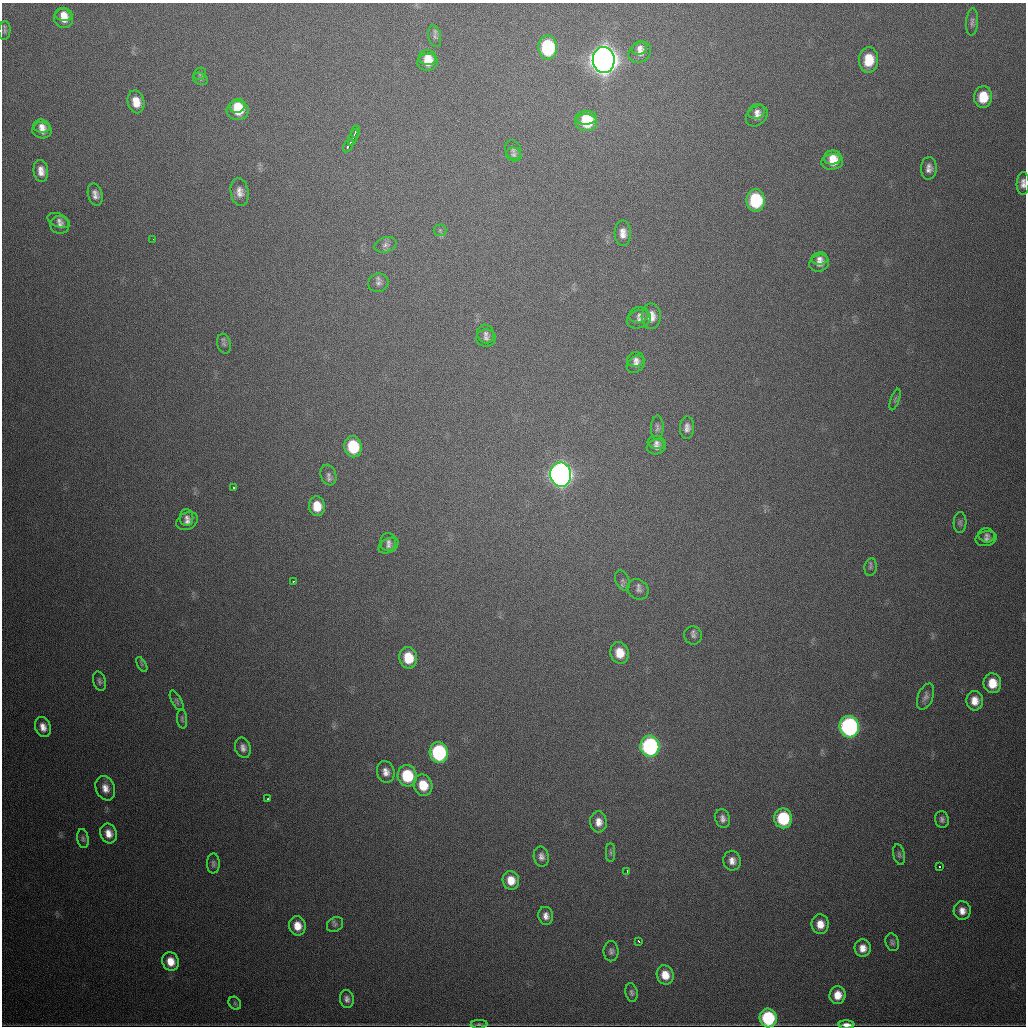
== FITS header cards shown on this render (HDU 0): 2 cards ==
NAXIS1  =                 1024
NAXIS2  =                 1024

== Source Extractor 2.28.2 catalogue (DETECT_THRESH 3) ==
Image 1024 x 1024 px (HDU 0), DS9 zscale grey, 1 PNG px = 1 image px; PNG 1028 x 1028 px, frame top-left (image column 1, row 1024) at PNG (2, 3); each listed source drawn as its Kron ellipse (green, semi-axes under 4 px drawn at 4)
Background 589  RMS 19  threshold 57.1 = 3 sigma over >= 5 px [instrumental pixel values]
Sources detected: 127; all 127 listed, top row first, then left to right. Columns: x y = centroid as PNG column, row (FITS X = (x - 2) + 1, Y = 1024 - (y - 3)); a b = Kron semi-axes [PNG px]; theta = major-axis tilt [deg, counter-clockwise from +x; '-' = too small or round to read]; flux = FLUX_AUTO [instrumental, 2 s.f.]
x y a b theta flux
63 14 9 6 -3 9.1e+03
63 19 9 9 - 1.5e+04
972 22 14 6 85 4.8e+03
5 31 9 6 84 3.4e+03
435 36 11 6 -78 4.4e+03
548 48 12 9 -86 1.2e+05
640 48 8 6 34 5.5e+03
640 53 12 9 35 9.5e+03
427 57 9 7 6 1.3e+04
604 60 13 11 -88 2.6e+06
869 60 13 9 85 3.7e+04
428 62 10 8 8 1.8e+04
200 74 7 5 47 2.7e+03
200 79 8 6 -22 3.2e+03
983 97 11 9 85 3.3e+04
136 102 11 8 -77 1.9e+04
237 106 8 7 - 2.1e+04
238 110 11 9 -3 3.2e+04
757 111 9 7 22 5.8e+03
757 116 12 9 40 9.3e+03
586 118 11 7 2 3.1e+04
586 123 11 8 0 4.5e+04
41 126 8 6 -6 6.4e+03
42 130 9 8 - 1.0e+04
355 132 6 2 68 5.1e+03
353 137 9 3 67 1.2e+04
348 146 7 3 60 6.7e+03
513 150 10 7 -69 4.2e+03
514 155 8 7 - 3.4e+03
832 157 9 7 6 1.3e+04
832 162 11 8 8 1.6e+04
929 168 11 8 86 7.9e+03
41 171 11 7 -83 1.1e+04
1023 183 11 6 88 7.7e+03
240 192 14 9 -81 1.0e+04
95 194 11 7 -74 7.8e+03
756 200 11 9 -89 9.2e+04
59 220 12 6 -21 5.0e+03
60 225 10 9 - 6.0e+03
440 230 6 6 - 2.4e+03
623 233 13 8 -89 1.1e+04
153 239 2 2 - 2.7e+03
386 245 11 7 18 5.6e+03
819 259 8 6 8 5.4e+03
819 263 10 8 21 8.3e+03
378 283 10 9 - 5.7e+03
639 315 10 8 14 5.1e+03
651 316 13 9 89 1.5e+04
639 319 12 9 16 6.9e+03
486 334 9 8 - 5.5e+03
486 338 10 8 6 5.6e+03
224 344 10 7 -74 3.9e+03
636 360 9 7 15 5.0e+03
636 364 10 7 37 6.5e+03
895 399 11 3 71 2.4e+03
657 428 12 6 88 4.6e+03
687 428 11 7 86 7.5e+03
656 443 9 6 -4 4.8e+03
353 447 11 8 -80 5.9e+04
656 447 9 7 10 5.9e+03
328 475 10 7 -71 5.4e+03
561 475 12 10 -84 1.2e+06
234 488 3 3 - 2.7e+03
317 506 10 8 -84 2.3e+04
187 517 8 7 - 4.9e+03
187 521 11 8 28 7.0e+03
960 523 10 6 88 3.6e+03
987 535 8 7 - 4.2e+03
986 539 11 7 12 4.9e+03
388 542 9 8 - 4.8e+03
388 546 10 7 28 4.8e+03
870 567 9 6 79 3.1e+03
622 580 11 6 -65 4.3e+03
294 581 4 2 - 2.2e+03
638 589 11 9 -40 6.6e+03
693 635 9 8 - 4.9e+03
620 653 11 9 -78 2.4e+04
408 658 11 9 -79 3.7e+04
142 664 8 3 -59 1.7e+03
100 681 10 6 -74 3.8e+03
992 683 10 9 - 2.5e+04
926 696 14 7 68 5.7e+03
177 701 11 5 -62 3.1e+03
975 701 10 8 -87 1.5e+04
182 719 10 5 -85 3.0e+03
43 727 10 7 -72 1.1e+04
849 727 11 9 -84 3.4e+05
650 746 10 9 - 2.5e+05
243 748 10 7 -72 7.0e+03
439 753 10 9 - 1.6e+05
386 772 11 8 -75 9.5e+03
407 776 11 9 -77 6.3e+04
423 785 11 9 -70 3.2e+04
105 788 12 9 -67 1.2e+04
268 799 3 2 - 3.4e+03
783 818 10 9 - 8.4e+04
723 819 9 7 -73 6.3e+03
942 819 8 7 - 4.4e+03
598 822 10 8 -86 1.1e+04
108 833 10 8 -71 1.3e+04
83 839 10 5 -82 3.4e+03
611 853 9 4 -90 2.9e+03
899 855 10 5 -76 3.3e+03
541 857 10 7 -78 6.3e+03
732 861 10 8 -80 9.4e+03
213 863 10 6 -89 3.7e+03
940 866 3 3 - 6.9e+03
627 871 4 3 - 1.9e+03
511 880 9 8 - 1.9e+04
962 911 9 8 - 1.1e+04
546 916 9 7 -79 7.9e+03
335 924 9 6 34 3.7e+03
820 924 10 8 -84 1.6e+04
297 926 9 8 - 1.7e+04
638 941 3 2 - 1.8e+03
892 942 9 6 -74 3.4e+03
863 948 8 8 - 1.2e+04
611 951 10 7 89 4.4e+03
170 961 9 8 - 1.8e+04
665 975 10 8 -71 2.0e+04
631 992 9 6 -77 3.6e+03
838 995 9 8 - 1.7e+04
347 999 9 7 -82 5.5e+03
235 1003 7 5 -47 2.4e+03
768 1018 9 8 - 1.1e+05
479 1024 8 4 3 2.2e+03
846 1025 8 3 -1 8.3e+03
At the frame edge (FLAGS 8, measured only in part): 2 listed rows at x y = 1023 183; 846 1025